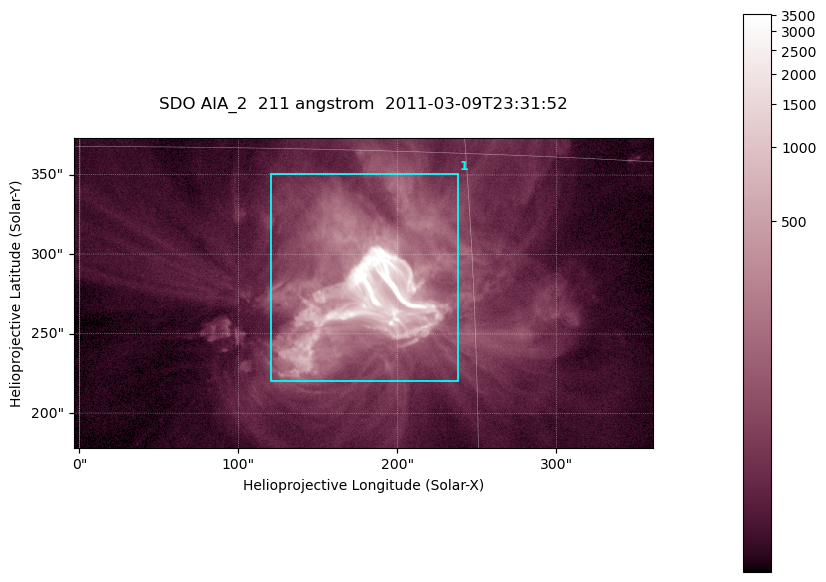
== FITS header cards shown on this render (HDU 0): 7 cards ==
TELESCOP= 'SDO     '           /
INSTRUME= 'AIA_2   '           /
WAVELNTH=                  211 /
WAVEUNIT= 'angstrom'           /
DATE-OBS= '2011-03-09T23:31:52.35' /
CTYPE1  = 'HPLN-TAN'           /
CTYPE2  = 'HPLT-TAN'           /

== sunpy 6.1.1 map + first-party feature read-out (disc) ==
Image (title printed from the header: SDO AIA_2  211 angstrom  2011-03-09T23:31:52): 606 x 324 px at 0.601 arcsec/px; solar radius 967 arcsec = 1609 px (partial field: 2.4% of the solar disc is inside the frame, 100% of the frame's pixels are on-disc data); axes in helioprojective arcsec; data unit not stated in the header (colour bar unlabelled)
Pointing: header CRPIX1/2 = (2040.79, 2040.71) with CRVAL1/2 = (0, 0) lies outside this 606 x 324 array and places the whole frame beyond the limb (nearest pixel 1.39 R_sun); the SolarSoft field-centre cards XCEN/YCEN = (178.4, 275.7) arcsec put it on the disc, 1861 arcsec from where CRPIX/CRVAL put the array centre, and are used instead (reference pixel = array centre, CRVAL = XCEN/YCEN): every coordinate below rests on XCEN/YCEN
Orientation: roll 0.0564 deg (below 1 deg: not rotated)
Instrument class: DISC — disc imager (sunpy class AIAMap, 211 A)
Bright regions (active regions / flare kernels): reference = the on-disc median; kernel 5 px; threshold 5 sigma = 126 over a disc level ~30.1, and >= 1.15x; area >= 196 px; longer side >= 4 px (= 2.4 arcsec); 1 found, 1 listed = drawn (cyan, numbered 1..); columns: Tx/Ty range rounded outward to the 2 arcsec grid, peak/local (2 s.f.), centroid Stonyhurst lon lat
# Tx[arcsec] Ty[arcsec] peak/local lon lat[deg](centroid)
1 120..238 220..352 221 +11 +10